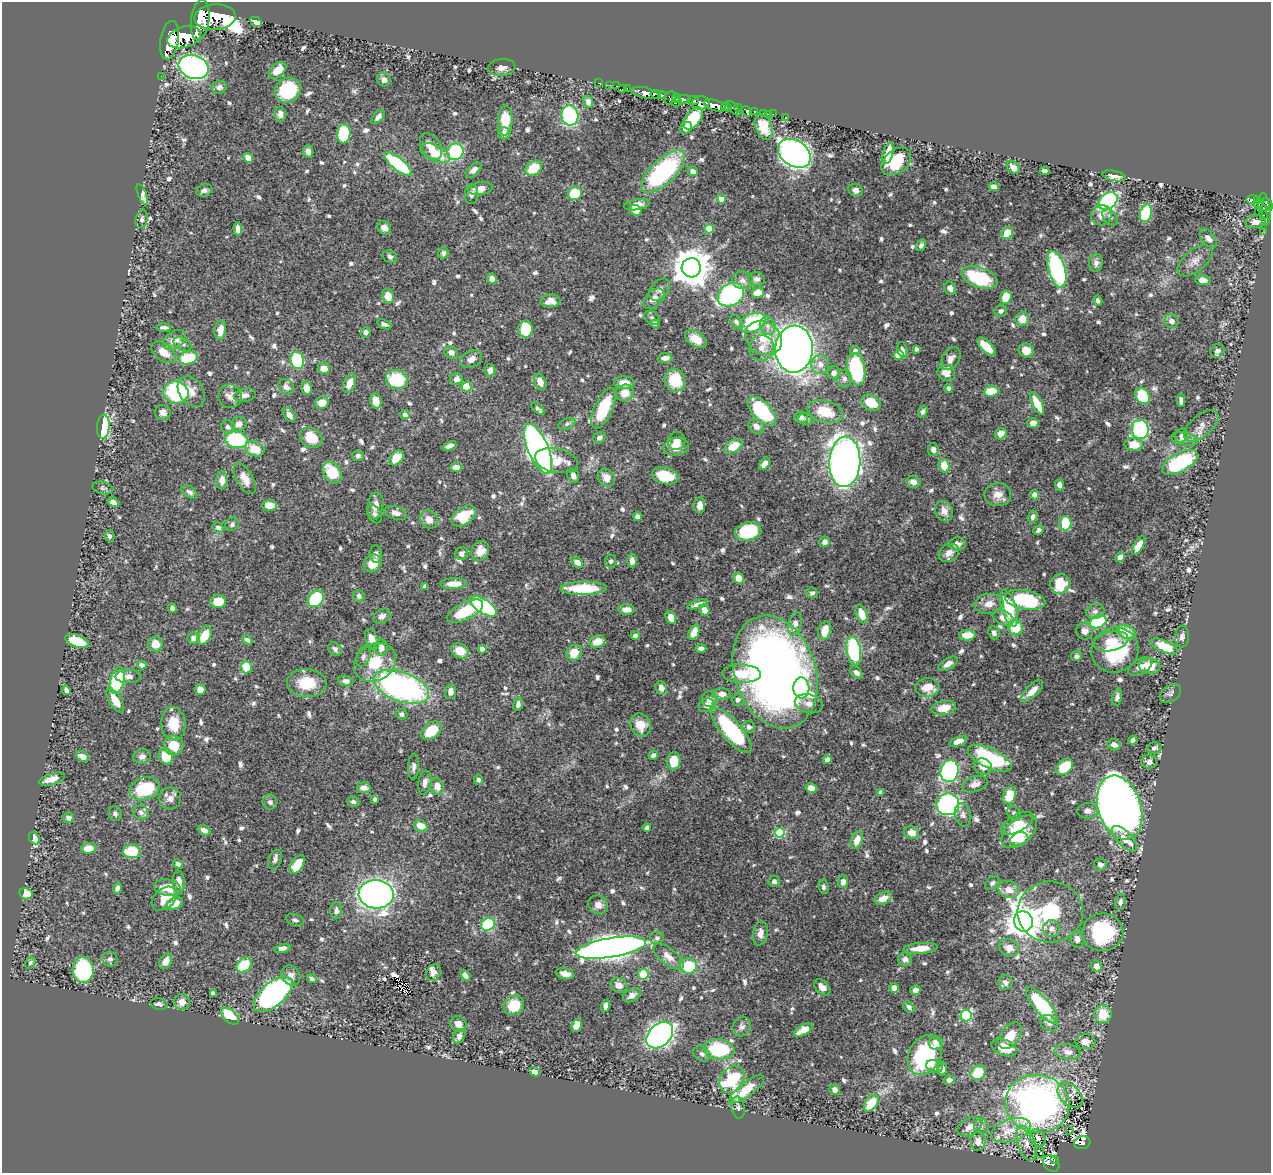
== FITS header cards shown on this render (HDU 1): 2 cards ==
NAXIS1  =                 1269
NAXIS2  =                 1171

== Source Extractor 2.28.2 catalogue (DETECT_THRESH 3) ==
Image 1269 x 1171 px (HDU 1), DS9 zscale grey, 1 PNG px = 1 image px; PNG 1273 x 1175 px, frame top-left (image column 1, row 1171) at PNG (2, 2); each listed source drawn as its Kron ellipse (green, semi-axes under 4 px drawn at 4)
Background 0.649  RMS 0.0098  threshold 0.0295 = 3 sigma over >= 5 px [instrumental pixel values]
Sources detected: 788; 3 with non-positive FLUX_AUTO (blend fragments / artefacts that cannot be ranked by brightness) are neither listed nor drawn; of the other 785, the 500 brightest by FLUX_AUTO listed and drawn (285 fainter detections omitted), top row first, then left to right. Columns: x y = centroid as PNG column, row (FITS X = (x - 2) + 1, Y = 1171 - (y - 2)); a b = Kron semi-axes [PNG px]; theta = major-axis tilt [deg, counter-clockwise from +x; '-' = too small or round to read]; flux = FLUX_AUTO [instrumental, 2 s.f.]
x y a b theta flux
215 17 20 13 3 3000
200 20 20 9 82 3100
256 22 6 4 -28 6.3
184 37 17 10 18 2600
170 40 20 9 81 3000
193 67 15 11 -21 240
502 67 13 8 5 4.4
278 70 10 6 42 9.5
161 76 2 2 - 5.1
384 80 7 6 - 3.6
598 83 2 2 - 7.5
610 85 2 2 - 4.9
616 86 3 2 - 15
219 87 7 6 - 2.5
623 88 3 2 - 15
627 88 3 2 - 19
288 90 13 12 - 37
645 93 14 5 -14 980
658 95 8 4 -5 430
664 96 4 3 - 170
671 98 7 5 62 81
676 98 4 3 - 91
683 99 8 4 2 310
693 100 6 3 -6 160
588 102 6 5 - 3.7
677 102 5 2 - 94
701 103 9 6 2 480
715 106 11 5 -18 1200
727 107 5 4 - 360
734 108 9 4 -46 380
738 108 4 3 - 200
746 111 5 4 - 170
754 111 3 3 - 64
764 113 3 3 - 27
280 114 7 6 - 3.2
768 114 2 2 - 7.6
773 114 2 2 - 5.3
570 116 10 8 -79 66
378 117 8 4 50 2.8
785 117 3 2 - 5.6
693 118 12 7 53 27
505 120 15 7 88 17
764 127 13 8 -69 17
686 128 7 5 40 4.7
504 133 6 6 - 4.3
344 134 9 7 85 47
431 146 15 9 -59 7.7
308 151 6 5 - 2.7
455 152 8 8 - 51
435 153 16 8 -26 15
794 153 18 13 -34 460
888 153 11 5 77 13
248 158 5 4 - 6.9
896 161 17 11 39 32
398 164 17 6 -38 56
1013 167 7 5 -45 6.1
534 168 9 6 35 16
474 170 9 5 43 3
693 171 5 5 - 3.4
1045 171 5 4 - 4
663 172 28 12 43 94
1114 176 12 5 -10 5
994 187 5 4 - 4.5
480 189 12 6 9 6
204 190 8 6 16 2.4
856 190 7 6 - 3
575 193 7 6 - 20
471 194 10 6 90 2.7
142 195 11 4 -69 6.9
721 199 4 4 - 7.5
1253 199 6 3 1 100
1108 201 10 7 42 140
1258 201 4 3 - 89
1259 203 4 3 - 84
1268 204 7 4 -66 340
637 205 13 5 9 5.3
1264 209 16 5 -83 230
636 210 6 5 - 7
1258 212 2 2 - 5
1146 213 9 5 75 45
1101 215 10 9 - 4.6
1263 215 5 3 - 74
1110 217 9 6 -50 2.3
142 219 9 6 77 2
1256 222 10 6 7 4.8
384 228 7 6 - 3.9
238 229 6 4 -83 3.6
709 229 5 4 - 17
1264 232 2 2 - 3.9
1007 233 6 5 - 13
1208 238 11 6 -53 3.9
921 245 6 4 55 2.3
443 253 5 5 - 1.9
390 257 7 6 - 2
1195 261 21 11 39 6.7
1096 263 9 6 79 2.8
691 268 9 9 - 1800
1057 269 19 8 -74 93
979 278 19 10 -20 41
492 279 5 4 - 4.6
756 279 8 6 -8 2.6
743 280 10 8 -17 3.7
1203 280 8 5 -4 3.7
950 288 7 5 -64 4
659 290 13 8 48 3.3
758 293 6 5 - 10
731 295 14 10 31 110
388 296 7 6 - 9.1
1006 297 6 5 - 10
654 299 12 7 42 5.1
1098 300 5 4 - 2.1
550 301 10 6 4 6.6
1001 311 6 5 - 2.3
652 318 8 6 -38 2.1
1022 319 7 7 - 7.2
1171 321 7 7 - 3.8
736 322 7 5 -48 1.9
753 323 13 9 26 58
384 324 7 4 -20 2.1
655 324 4 4 - 2
768 326 9 7 -67 3.9
164 327 7 3 -4 2.1
525 329 8 7 - 24
220 330 10 5 81 6.3
366 332 5 5 - 2.5
763 338 19 16 -31 16
696 339 12 7 -33 7.5
174 340 12 8 35 7.3
182 344 10 6 -29 1.9
987 347 12 5 -46 13
761 348 13 12 - 7.3
794 349 23 19 87 660
916 349 4 4 - 2.2
902 350 8 5 -75 2.3
1026 350 7 7 - 8
855 351 5 4 - 2.1
1217 351 7 6 - 3.4
164 352 13 8 -37 7.9
451 352 7 6 - 3
899 355 5 4 - 20
188 358 9 6 13 27
665 358 7 5 5 3.4
471 359 11 8 27 4.5
951 359 12 8 57 4.7
297 360 9 6 -74 51
820 364 9 9 - 5
324 368 6 5 - 5.9
856 369 16 9 -80 54
490 370 6 5 - 3
834 373 7 6 - 2.5
946 373 9 7 -30 6.4
456 379 6 6 - 3.6
844 379 9 7 87 2.8
397 380 11 9 -18 40
675 380 11 10 - 23
540 382 8 5 -66 7.1
350 383 10 5 69 6.9
624 383 10 6 -1 7.7
286 387 8 7 - 3.4
467 387 5 5 - 30
307 388 7 5 -77 5
948 388 4 4 - 2.3
991 391 7 5 6 18
191 392 17 12 -55 6.6
176 393 12 11 - 70
625 393 9 8 - 8
245 395 11 7 12 2.9
230 396 12 11 - 4.8
1142 396 8 6 -62 26
1181 400 6 4 90 2.6
376 401 7 5 -78 8.4
322 403 7 6 - 7.2
871 403 10 7 -25 13
1037 403 12 5 -63 14
604 408 22 9 66 31
538 409 8 4 -41 1.9
762 411 18 9 -46 58
825 411 18 11 -16 19
923 411 6 4 72 2
163 412 8 7 - 2.7
289 415 7 5 -57 5.1
405 415 5 4 - 2.7
801 417 7 5 1 2.4
806 419 8 5 -2 1.8
1033 423 5 4 - 7.2
239 424 8 7 - 5.1
567 424 9 5 21 1.9
756 426 8 6 -36 4
1201 426 21 10 41 6.3
103 427 12 6 85 59
228 427 7 6 - 2.7
1140 429 10 8 -79 78
1001 434 6 5 - 5.7
1181 435 7 6 - 1.9
311 438 12 9 -36 16
599 438 7 5 35 2.5
1184 439 13 6 -12 3.6
236 440 11 8 -10 62
677 441 9 8 - 6
1134 445 9 6 -5 11
450 446 7 4 20 2.6
733 446 10 6 31 10
676 447 13 8 7 7.1
255 449 10 7 -19 14
538 449 26 10 -67 410
933 450 6 5 - 3
358 456 6 5 - 2
396 458 9 5 47 14
556 461 22 12 -12 15
845 462 25 15 87 510
1180 462 20 9 29 50
765 464 7 4 55 5.1
944 466 7 5 -75 11
456 467 5 4 - 4.8
332 473 11 8 -59 21
573 476 7 5 -71 2.4
665 476 13 8 -13 22
606 477 9 8 - 6.5
245 478 17 8 -61 7.5
222 480 9 5 88 5.3
913 482 7 5 -19 4.4
1060 485 5 4 - 3.6
103 488 10 6 -14 2
189 492 9 5 -34 2.6
998 495 13 11 -2 6.7
1034 495 5 4 - 5
113 502 6 4 -33 3.3
270 505 7 5 3 8
700 505 8 5 89 4.1
375 506 13 8 80 5.9
944 511 10 8 -65 4.4
396 513 11 6 -16 3.6
375 514 9 6 -65 2.4
464 516 13 8 36 23
637 516 5 4 - 3
1033 517 6 5 - 2.6
429 519 9 8 - 5.3
1065 523 7 6 - 21
232 524 7 6 - 2
218 528 6 5 - 2
1039 530 5 4 - 1.9
748 531 13 9 12 38
109 536 6 5 - 1.8
825 542 5 5 - 2.6
957 544 8 6 0 3.4
1139 545 10 4 59 8.5
480 551 10 8 64 6.4
949 553 10 8 29 3.5
376 554 9 6 -84 2.5
461 554 7 6 - 2.6
1120 557 5 4 - 5.2
632 560 7 4 -89 3.1
611 561 7 5 -80 1.8
577 562 6 5 - 4.9
373 563 10 8 42 10
738 578 6 5 - 7.9
453 584 13 5 2 8.4
1060 584 10 9 - 20
425 586 4 4 - 1.8
583 588 23 6 1 28
812 593 6 5 - 1.9
359 596 6 5 - 1.9
316 599 9 7 42 45
1025 600 20 9 -11 51
218 602 8 6 10 14
698 604 10 3 18 3.1
989 604 14 10 6 7
483 606 15 7 -33 110
172 608 5 4 - 2.5
1009 608 19 7 -73 31
627 609 8 5 -2 4.9
704 610 6 5 - 3.6
465 611 20 8 27 25
1095 611 9 7 15 2.8
862 614 10 5 -71 9.5
382 616 9 6 34 3.3
671 617 6 5 - 6.7
1003 618 11 7 -25 6.3
1098 622 8 6 24 62
795 624 12 6 77 5.3
1016 628 7 7 - 17
825 631 9 6 72 9.7
1084 631 8 8 - 4.1
694 632 8 5 68 7.8
1126 632 10 6 -22 17
994 633 7 5 -66 2.8
205 635 10 6 63 14
967 635 8 5 1 13
635 636 5 4 - 2
1182 637 11 7 89 2.6
194 638 6 5 - 2.9
372 639 11 6 -71 7.7
247 640 5 4 - 1.9
77 641 12 6 -19 23
1111 641 17 9 12 11
597 642 8 6 19 10
155 644 7 7 - 8.8
1164 646 14 6 -23 20
381 648 8 6 -89 4.8
701 648 5 4 - 2.6
335 649 7 6 - 2
482 649 4 4 - 6
1115 650 24 22 25 49
460 651 9 7 -27 11
854 651 15 7 -80 76
574 653 8 7 - 11
1076 656 5 5 - 2.2
363 657 11 6 70 2.2
375 662 22 18 33 23
948 664 11 5 31 3.8
142 665 5 4 - 2.7
1150 666 10 8 -6 12
246 667 6 5 - 17
1140 667 13 7 29 4.7
775 672 58 40 -72 600
856 673 7 5 -40 3.4
741 674 19 9 -2 15
128 676 13 6 -1 3.9
117 680 13 7 77 45
346 681 7 5 -7 3.4
307 683 20 14 -3 20
401 687 29 14 -20 190
927 687 12 9 6 11
661 688 7 5 -65 3.8
801 688 10 8 -86 14
200 689 5 5 - 5.1
66 690 5 4 - 2.1
1032 691 14 6 45 6.4
451 692 7 5 80 4.3
722 694 8 6 -3 3.8
1171 694 12 8 36 2.4
1117 697 9 5 76 2.2
709 699 8 7 - 4.5
115 700 14 6 -59 12
738 700 6 6 - 2
518 704 7 4 77 2.8
809 704 14 9 -13 4.5
706 705 8 6 26 3.2
944 708 12 7 10 9.6
402 714 6 5 - 1.9
173 724 16 12 -84 15
640 725 12 10 -58 9.8
749 727 6 6 - 2.5
732 730 28 9 -49 75
431 731 11 7 38 22
1133 740 4 4 - 2
958 741 9 4 20 4.9
174 745 10 9 - 13
1114 745 6 5 - 4.2
1154 748 7 5 15 2
653 755 5 3 - 2
142 756 9 7 13 3.1
166 756 8 6 -64 15
83 757 7 5 -33 5.1
990 758 23 9 -24 68
827 760 4 4 - 7.2
674 761 8 6 85 14
1149 762 8 7 - 3.6
983 766 9 7 -27 6.4
414 767 13 5 87 2.6
1065 767 9 7 42 20
950 771 11 9 73 140
52 779 13 5 16 6.6
479 780 5 4 - 2.1
425 783 12 6 80 3.4
975 784 13 8 17 4.4
437 786 8 6 -74 5.8
364 788 7 5 -7 4.2
811 788 6 4 -15 5.8
144 789 15 11 20 34
881 792 4 4 - 3
1009 796 9 6 69 15
170 798 11 10 - 4.2
375 799 4 4 - 2.4
270 802 7 7 - 2.2
353 802 6 5 - 1.9
948 804 11 11 - 150
1120 808 33 21 -72 740
1088 811 10 7 2 3.2
141 812 8 6 -20 2.3
1014 813 8 6 -47 2.4
115 814 7 6 - 1.8
963 815 12 8 -78 3.1
68 818 6 5 - 2.3
1017 823 18 8 30 8.9
421 826 7 5 -28 9
647 828 4 4 - 2.3
204 830 6 5 - 4.3
1019 832 21 12 40 33
780 833 5 5 - 43
912 833 7 6 - 6.4
34 838 7 5 -63 10
1019 839 9 6 13 6
1124 839 16 7 -45 6
857 840 9 5 69 8.1
89 848 8 5 9 9.3
132 851 9 7 1 29
275 860 10 6 67 2.5
178 864 5 4 - 2.4
297 865 10 6 55 15
1100 865 6 5 - 2.6
774 881 6 5 - 1.9
179 882 11 6 -85 5.9
843 882 6 5 - 3.4
992 883 8 6 41 2
823 887 7 5 -80 1.9
117 888 6 4 74 2.5
167 888 13 8 -10 13
1009 889 10 8 -22 6.9
26 894 7 5 -13 10
376 894 17 14 -3 420
883 898 9 6 24 6.5
164 899 14 9 40 9.5
1120 902 7 5 76 2.2
175 903 8 6 24 8.9
598 905 10 9 - 4.7
336 911 8 6 89 2.4
1050 912 33 30 1 50
295 920 9 5 -19 1.9
1023 921 10 9 - 1300
488 924 7 6 - 50
1051 929 8 8 - 4
1103 932 21 18 2 57
760 933 12 7 79 4.8
657 938 7 6 - 1.9
1077 939 8 6 -82 3.2
282 948 8 4 11 3.4
611 948 35 9 9 710
921 948 17 5 4 10
1009 948 10 8 -29 5.6
668 956 18 8 -39 6
110 959 8 7 - 2.2
905 959 7 6 - 3.3
166 961 8 6 59 5.2
30 963 6 5 - 1.8
244 965 9 6 43 23
688 966 9 7 -5 27
1096 966 5 5 - 6.4
83 970 13 10 -86 76
433 973 8 7 - 4.3
565 974 9 5 -13 6.3
643 974 5 5 - 18
291 975 11 9 -52 4.2
465 975 6 4 -51 3
312 979 5 4 - 2
1005 982 7 7 - 2.3
619 985 8 7 - 5.3
822 987 10 6 -45 4
894 988 5 4 - 6
915 990 5 5 - 3.1
213 993 4 4 - 3
273 994 23 11 41 200
632 995 9 6 30 3.6
182 1002 8 8 - 5.4
159 1004 8 5 -14 2.1
514 1005 10 9 - 19
606 1006 6 4 74 3.3
1042 1006 23 7 -50 58
909 1007 6 4 -46 2.1
1103 1014 9 8 - 15
230 1016 10 6 -42 30
966 1016 6 5 - 65
1049 1023 9 7 -34 3.3
458 1024 8 7 - 4.7
577 1025 7 5 63 6.7
742 1027 10 8 57 2.9
803 1030 10 5 28 8.2
660 1035 15 11 44 280
459 1036 8 5 62 2.5
1010 1036 15 9 54 10
1085 1042 10 7 -1 6.2
936 1043 7 6 - 4.9
1004 1048 13 7 -23 13
719 1049 15 10 -5 55
1067 1052 13 8 -9 4.9
702 1054 9 7 -35 2.4
925 1055 21 16 62 63
934 1067 8 6 -23 3.3
942 1069 6 5 - 2.6
535 1072 5 4 - 3.5
978 1073 8 7 - 19
732 1079 14 11 54 50
949 1080 5 4 - 3.4
746 1089 21 7 37 18
835 1090 5 5 - 3.8
1070 1095 15 10 -45 5.5
871 1103 9 6 53 16
1037 1104 32 29 -10 300
738 1108 11 6 -80 2.5
981 1126 8 7 - 2.4
970 1127 13 8 27 6.4
1011 1130 20 11 18 14
1069 1131 3 3 - 5.4
1038 1138 9 7 -55 3.6
978 1142 9 7 90 5.3
1026 1143 18 8 -72 6.7
1082 1143 8 6 14 88
1040 1152 5 3 - 4.2
1054 1159 3 3 - 9.1
1051 1163 9 7 -43 100
At the frame edge (FLAGS 8, measured only in part): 1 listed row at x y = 1268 204
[285 fainter detections neither listed nor drawn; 3 non-positive-flux detections neither listed nor drawn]